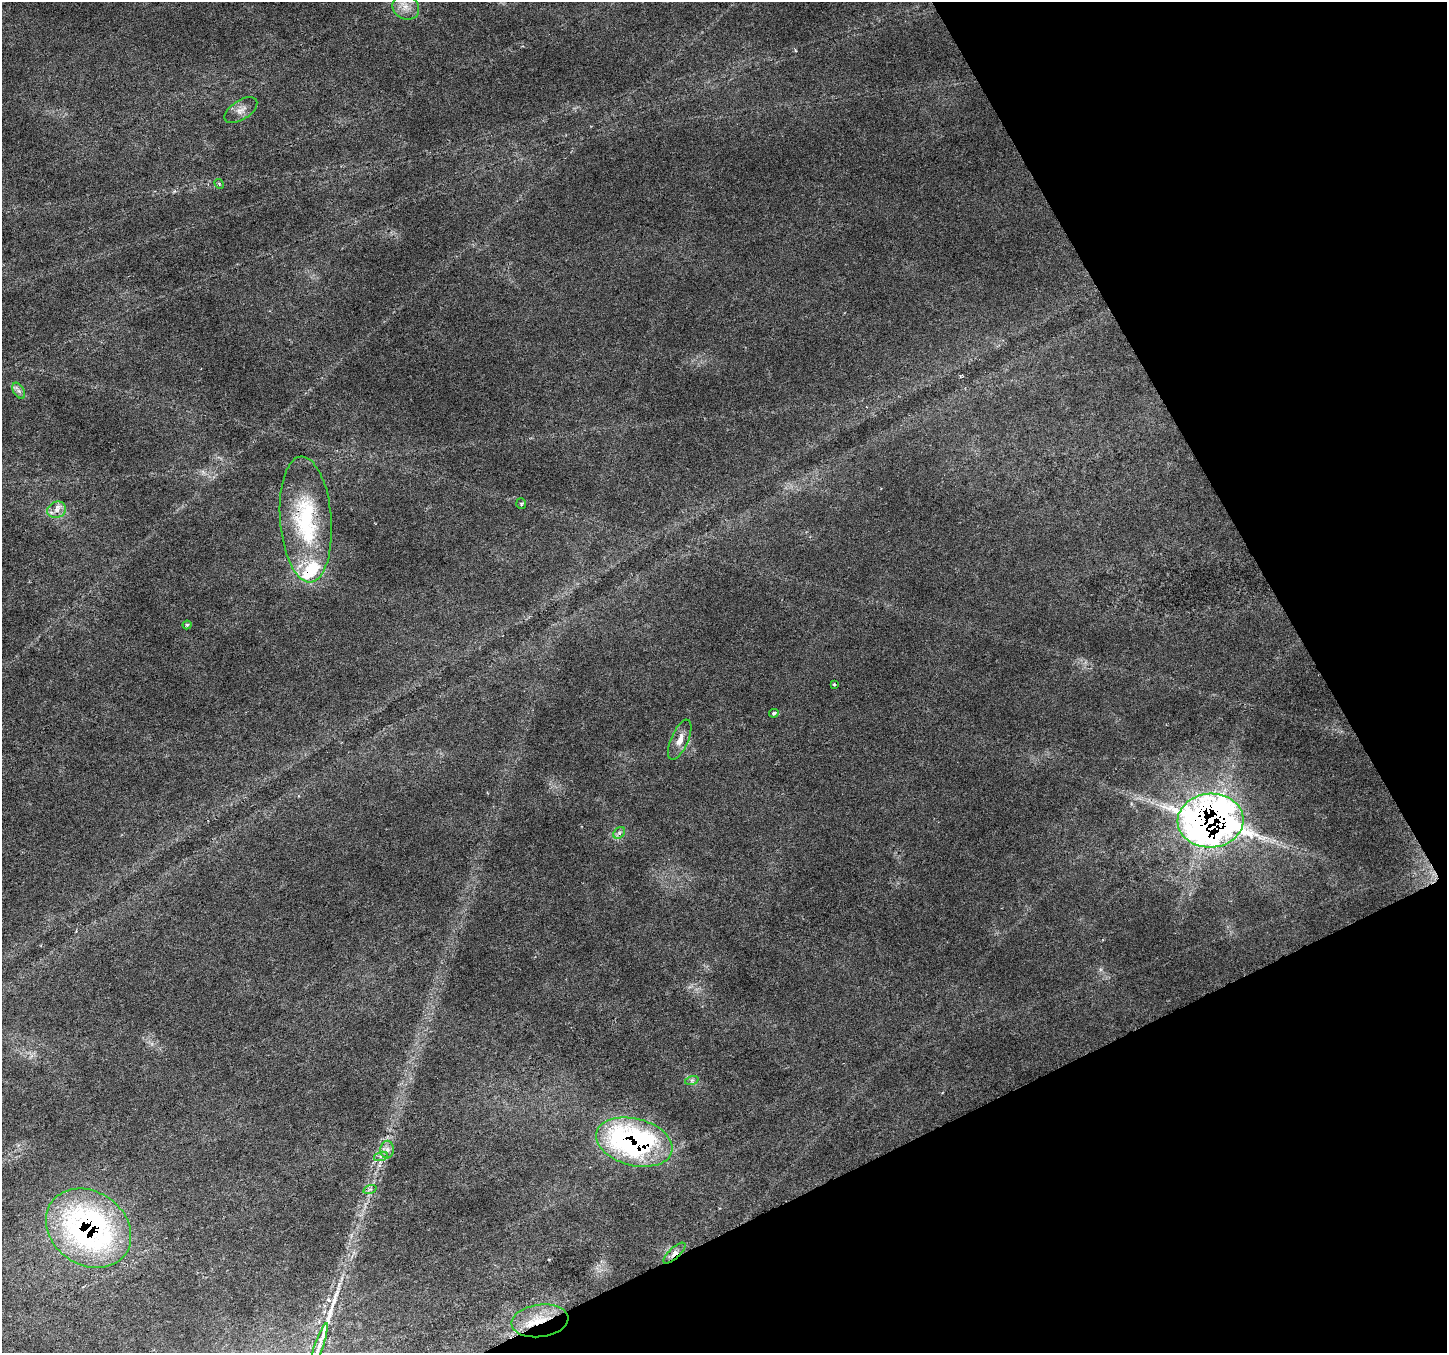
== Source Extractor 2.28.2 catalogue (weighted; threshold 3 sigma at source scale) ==
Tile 12 of 4 x 4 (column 4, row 3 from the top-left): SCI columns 4343-5787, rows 1516-2866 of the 5788 x 5674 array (HDU 1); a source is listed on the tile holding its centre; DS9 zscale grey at full resolution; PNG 1449 x 1355 px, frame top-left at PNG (2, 2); each listed source drawn as its Kron ellipse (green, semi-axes under 4 px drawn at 4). Shown black and unused: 24% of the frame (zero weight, under 3 of 6 exposures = <1% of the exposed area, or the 3 px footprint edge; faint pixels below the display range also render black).
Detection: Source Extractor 2.28.2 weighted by HDU 2 'WHT'; one run over the whole footprint, this tile lists its part. Background 0.0161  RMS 0.0018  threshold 0.00756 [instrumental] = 3 sigma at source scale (4.09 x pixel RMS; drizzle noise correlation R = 1.36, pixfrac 0.8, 0.0396/0.0396 arcsec/px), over >= 5 px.
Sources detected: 24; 1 long thin detection or spike segment (spike, bleed or trail) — neither listed nor drawn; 1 inside a brighter listed object's ellipse — not listed separately; the other 22 listed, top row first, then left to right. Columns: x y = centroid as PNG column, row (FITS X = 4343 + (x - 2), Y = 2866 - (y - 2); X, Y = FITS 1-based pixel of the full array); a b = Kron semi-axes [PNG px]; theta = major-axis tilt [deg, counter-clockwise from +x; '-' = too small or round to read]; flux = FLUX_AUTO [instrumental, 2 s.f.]
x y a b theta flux
406 7 14 12 -33 2
241 110 18 9 33 1.3
219 184 5 4 - 0.22
19 391 9 5 -59 0.57
521 504 5 5 - 0.22
57 510 10 8 22 1.2
306 519 63 25 -86 20
187 625 4 4 - 0.27
834 684 3 3 - 0.25
774 713 5 3 - 0.47
680 740 21 8 67 1.8
1211 821 33 27 3 170
619 833 6 5 - 0.42
692 1080 7 4 18 0.34
634 1142 39 23 -15 52
387 1150 9 6 88 0.78
381 1156 7 4 18 0.42
370 1189 7 4 18 0.35
88 1228 45 36 -35 57
674 1253 14 5 43 0.92
540 1321 28 16 7 6.3
319 1347 25 4 71 1.1
Overlapping masked pixels (flux is a lower limit): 5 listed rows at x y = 1211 821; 634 1142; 88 1228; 674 1253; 540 1321
Isophote crosses this tile's border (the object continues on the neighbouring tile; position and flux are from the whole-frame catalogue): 1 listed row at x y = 319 1347